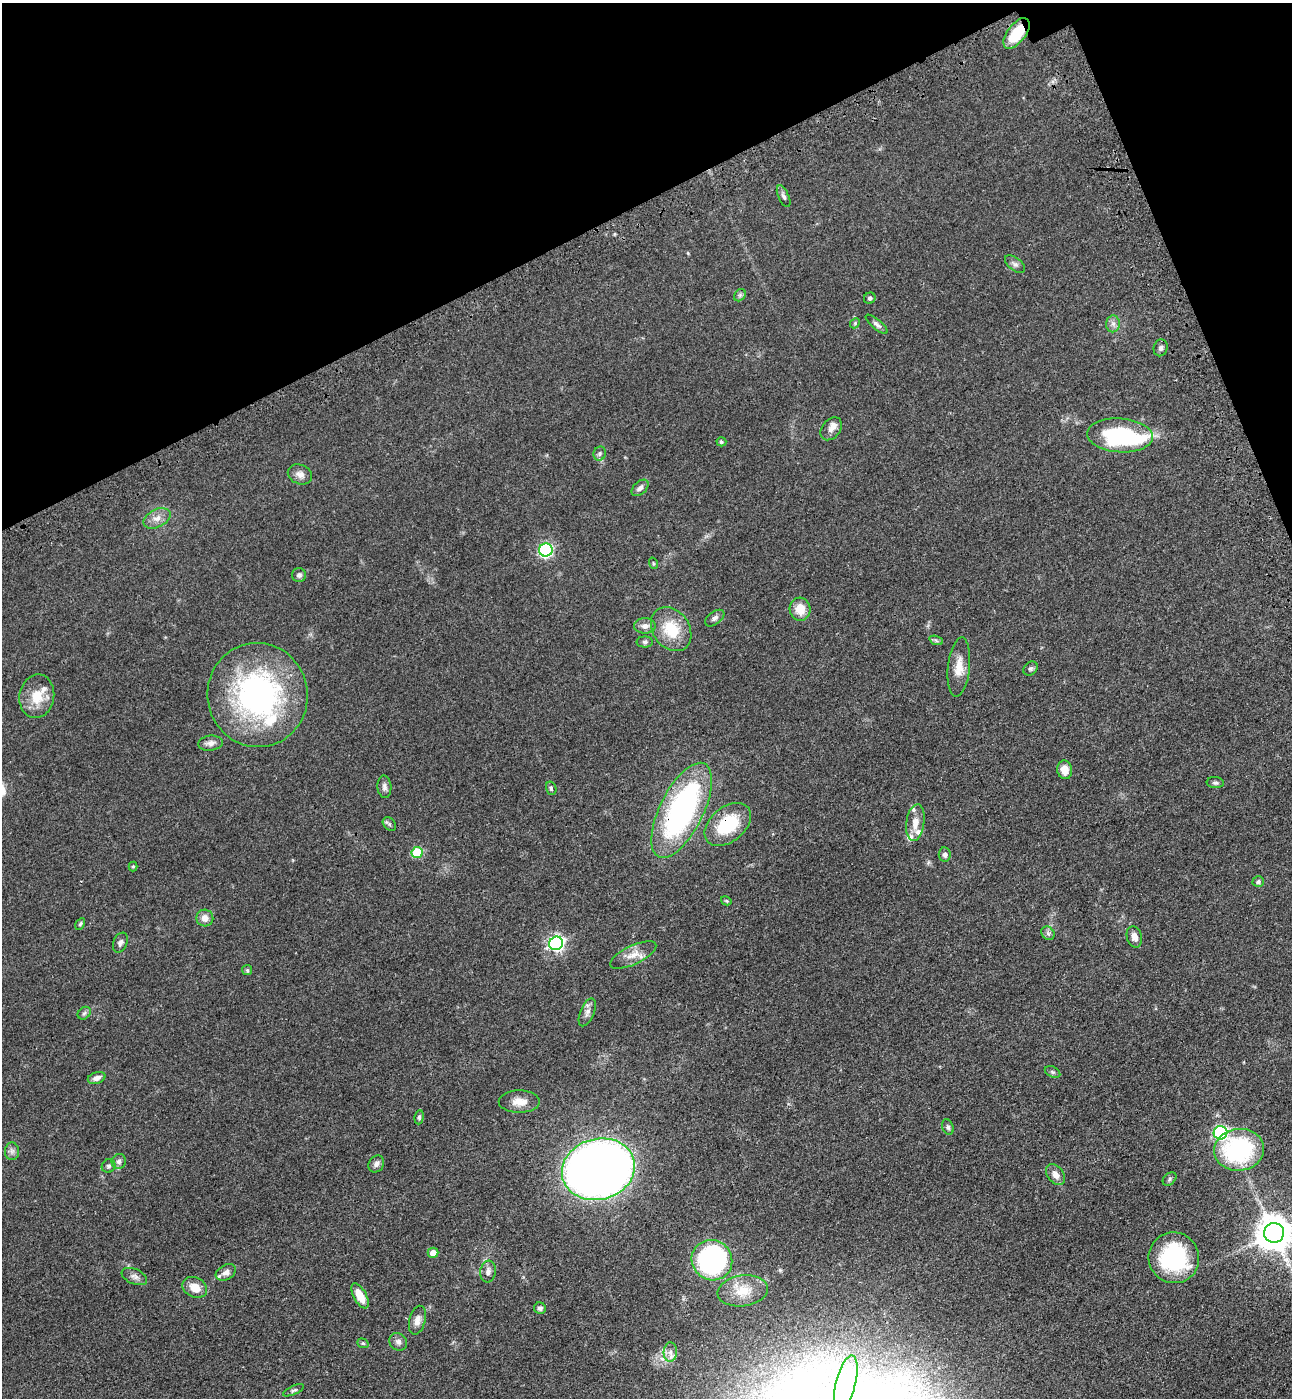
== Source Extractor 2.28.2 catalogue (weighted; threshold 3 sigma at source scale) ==
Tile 3 of 4 x 4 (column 3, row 1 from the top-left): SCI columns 2812-4101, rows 4281-5676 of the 5756 x 5768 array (HDU 1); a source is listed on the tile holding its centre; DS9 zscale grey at full resolution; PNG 1294 x 1400 px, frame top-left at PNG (2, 3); each listed source drawn as its Kron ellipse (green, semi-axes under 4 px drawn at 4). Shown black and unused: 19% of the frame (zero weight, under 3 of 4 exposures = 6% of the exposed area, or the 3 px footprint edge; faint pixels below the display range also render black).
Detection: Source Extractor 2.28.2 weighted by HDU 2 'WHT'; one run over the whole footprint, this tile lists its part. Background 0.0425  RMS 0.005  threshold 0.0225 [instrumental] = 3 sigma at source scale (4.5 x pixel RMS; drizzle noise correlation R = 1.50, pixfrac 1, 0.05/0.05 arcsec/px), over >= 5 px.
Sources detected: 91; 1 inside a brighter object's white glare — neither listed nor drawn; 6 inside a brighter listed object's ellipse — not listed separately; the other 84 listed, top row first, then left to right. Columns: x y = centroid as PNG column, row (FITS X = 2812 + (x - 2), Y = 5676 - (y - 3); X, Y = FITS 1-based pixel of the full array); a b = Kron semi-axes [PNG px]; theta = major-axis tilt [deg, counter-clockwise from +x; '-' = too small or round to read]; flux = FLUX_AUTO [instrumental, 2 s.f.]
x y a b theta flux
1017 33 18 9 53 16
784 196 12 5 -65 1.5
1015 264 12 6 -38 1.7
740 295 7 5 46 0.98
870 298 6 5 - 1.1
855 323 5 4 - 0.59
877 324 13 5 -40 1.7
1113 324 8 7 - 2
1161 348 8 7 - 1.3
831 429 13 9 51 2.6
1120 435 33 17 -4 55
721 442 5 4 - 0.84
600 454 7 6 - 1.1
300 474 12 9 -23 2.8
640 488 10 6 42 1.9
157 518 14 9 27 3.9
546 550 7 6 - 81
653 563 6 3 -72 0.49
299 575 7 7 - 1.4
800 609 11 10 - 6.9
715 618 11 6 37 1.7
645 626 10 7 0 2.7
671 629 24 18 -55 17
936 640 7 4 -20 0.92
645 642 8 5 0 1.2
959 667 29 11 84 7.2
1030 669 8 6 43 1.1
258 695 52 50 -81 110
37 696 22 17 80 11
210 743 12 7 6 2.6
1065 770 9 7 -81 5
1215 783 8 5 -6 1.1
384 787 11 7 -86 1.8
551 788 7 5 -75 0.98
682 810 52 21 64 110
915 823 18 9 82 5.2
389 824 8 5 -47 0.99
728 824 26 17 39 24
417 853 5 5 - 24
945 854 7 6 - 1.5
133 866 5 4 - 0.63
1258 882 6 5 - 1.2
726 901 5 4 - 0.56
205 918 8 8 - 3.4
80 924 6 4 60 0.73
1048 933 7 6 - 1.3
1134 937 11 7 -74 3
120 943 10 7 67 1.6
556 943 7 6 - 120
633 955 25 9 25 5.7
247 970 5 5 - 0.72
587 1012 15 7 67 2.5
84 1013 7 5 44 1
1053 1072 8 5 -27 1
97 1078 9 5 17 2.4
519 1102 20 11 0 5.6
419 1117 7 4 83 1
948 1127 8 5 -72 1.1
1221 1133 7 6 - 89
1239 1150 25 21 7 56
12 1151 9 7 -90 1.7
119 1161 7 7 - 1.6
376 1164 9 7 56 1.6
108 1166 7 6 - 1.1
598 1169 37 30 16 520
1056 1175 12 8 -53 3.5
1170 1179 8 5 43 0.95
1274 1233 10 10 - 1100
433 1253 5 5 - 3.7
1174 1258 25 25 - 48
712 1260 21 20 - 110
488 1271 11 7 82 2.4
226 1272 11 7 29 2.9
134 1276 13 7 -23 2.1
195 1287 13 10 -26 6
743 1291 25 15 8 9.9
360 1296 14 6 -62 7.7
540 1308 6 5 - 1.4
417 1320 15 8 75 3.2
398 1342 9 8 - 1.9
363 1343 6 4 -21 0.68
670 1352 10 6 87 2.4
846 1383 28 10 76 8.7
294 1390 11 4 24 1.1
Overlapping masked pixels (flux is a lower limit): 4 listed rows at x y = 1017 33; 682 810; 728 824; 1274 1233
Isophote crosses this tile's border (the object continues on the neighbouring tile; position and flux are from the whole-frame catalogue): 1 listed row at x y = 1274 1233